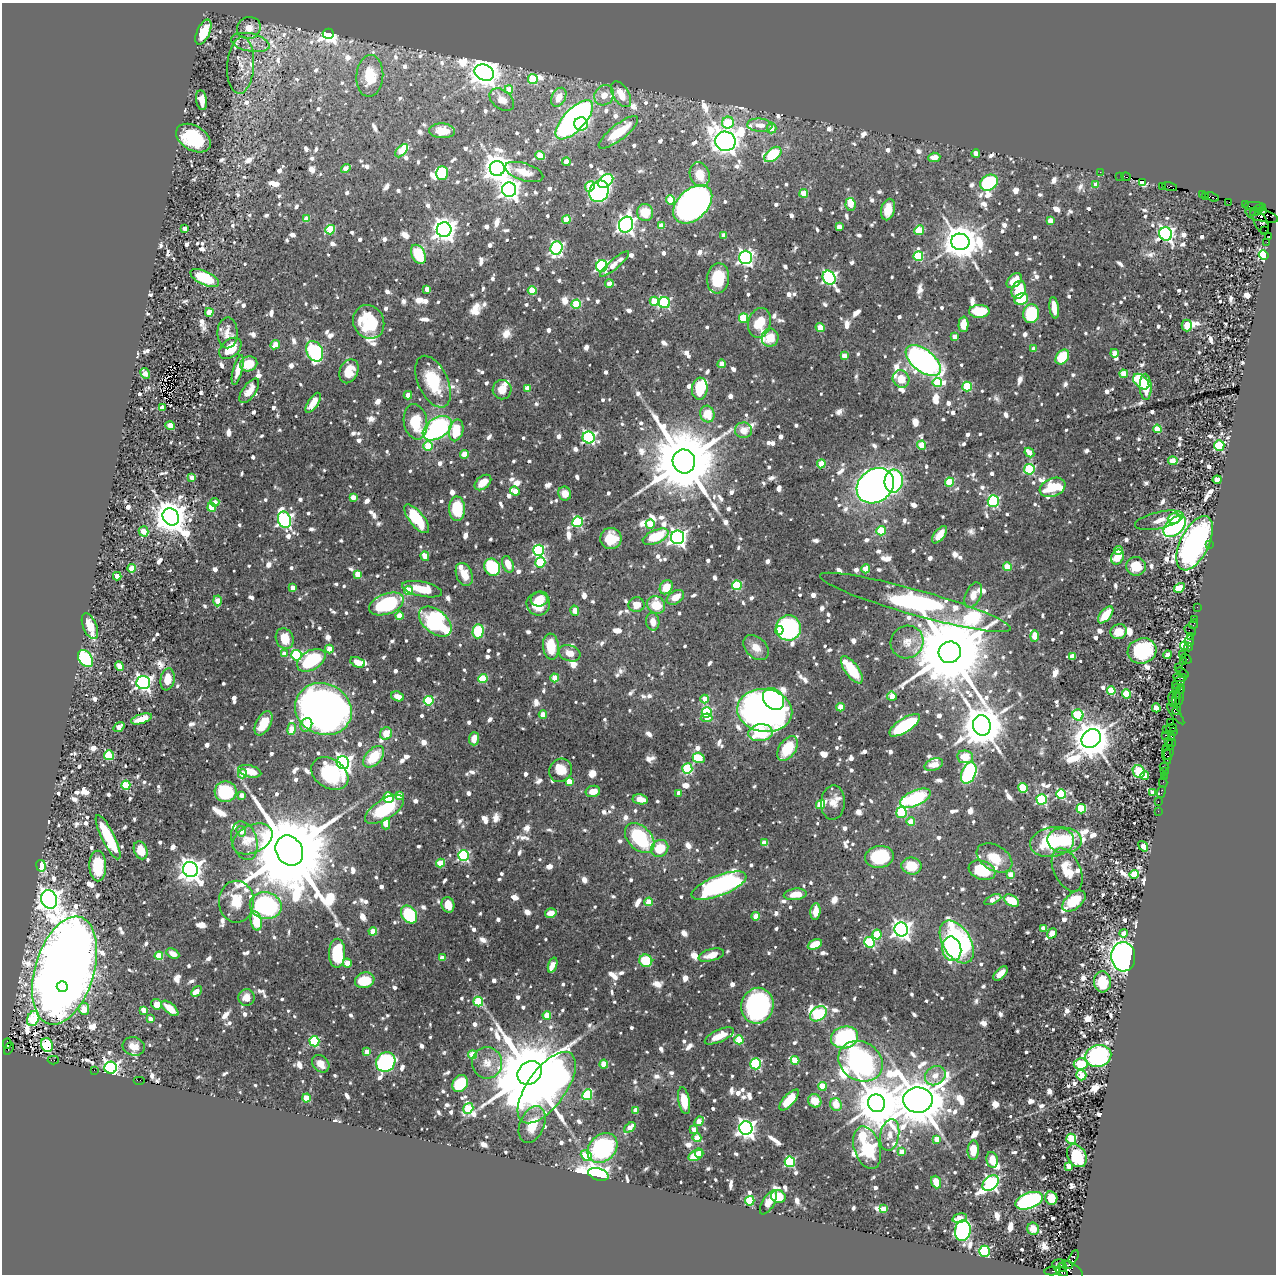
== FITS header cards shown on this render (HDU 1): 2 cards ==
NAXIS1  =                 1274
NAXIS2  =                 1272

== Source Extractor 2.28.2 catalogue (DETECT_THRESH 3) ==
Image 1274 x 1272 px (HDU 1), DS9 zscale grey, 1 PNG px = 1 image px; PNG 1278 x 1276 px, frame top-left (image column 1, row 1272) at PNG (2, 3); each listed source drawn as its Kron ellipse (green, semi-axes under 4 px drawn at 4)
Background 0.935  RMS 0.015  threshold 0.0444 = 3 sigma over >= 5 px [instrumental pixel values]
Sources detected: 1735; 1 with non-positive FLUX_AUTO (blend fragments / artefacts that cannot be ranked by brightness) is neither listed nor drawn; of the other 1734, the 500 brightest by FLUX_AUTO listed and drawn (1234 fainter detections omitted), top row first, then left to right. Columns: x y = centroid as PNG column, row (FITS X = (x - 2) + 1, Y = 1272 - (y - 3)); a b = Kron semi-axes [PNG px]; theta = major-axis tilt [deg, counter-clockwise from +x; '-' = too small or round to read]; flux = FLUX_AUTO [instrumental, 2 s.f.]
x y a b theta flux
249 28 12 10 28 12
203 32 13 6 65 28
328 34 5 5 - 460
250 42 19 9 -12 12
241 65 28 13 86 18
484 73 10 7 -26 1700
370 76 21 13 86 36
533 79 5 4 - 40
509 90 4 4 - 25
621 94 14 8 -59 22
604 95 11 9 52 14
559 97 10 7 62 16
202 100 10 5 -81 11
502 100 14 9 -39 12
574 120 25 11 47 550
728 123 6 6 - 42
581 124 7 6 - 47
760 125 13 6 -4 11
772 128 5 5 - 12
442 131 13 7 -3 17
618 132 24 7 38 51
193 138 19 12 -31 72
725 141 10 9 - 1600
402 151 8 4 46 40
773 154 10 6 39 61
976 154 4 4 - 12
540 156 5 4 - 30
934 157 6 4 5 12
566 162 4 4 - 12
346 168 5 4 - 14
497 168 7 7 - 1500
524 172 20 8 -17 19
1100 172 2 2 - 12
442 173 7 6 - 61
700 175 12 9 -73 23
1120 176 2 2 - 19
1126 177 5 2 - 49
605 181 8 6 34 110
1143 182 4 3 - 41
989 183 9 7 31 89
1096 185 4 4 - 12
590 186 5 4 - 30
1163 186 2 2 - 64
1170 187 7 3 -15 360
509 190 7 7 - 730
599 191 11 9 62 290
804 193 4 4 - 23
1202 194 2 2 - 21
1206 196 2 2 - 22
1212 197 7 3 -18 81
671 200 4 4 - 32
1229 202 2 2 - 35
693 204 23 15 44 760
850 204 6 5 - 22
1245 204 2 2 - 63
1255 206 11 3 -1 290
888 209 11 6 76 19
1257 210 7 3 37 460
1262 211 3 2 - 130
645 213 8 8 - 25
1262 215 17 6 -15 1400
306 219 4 4 - 20
566 220 4 4 - 29
1050 221 4 4 - 20
1261 223 11 6 -64 1200
626 225 8 7 - 450
661 225 4 4 - 13
839 227 4 4 - 12
185 228 4 4 - 14
330 230 5 4 - 52
444 230 7 7 - 1000
919 230 5 4 - 33
1265 230 2 2 - 72
1166 234 7 6 - 350
723 235 4 4 - 11
1269 237 4 3 - 210
960 242 9 8 - 2900
1267 242 2 2 - 30
557 248 7 6 - 210
418 254 10 6 -63 61
1264 255 5 4 - 110
918 256 5 5 - 65
745 257 6 6 - 320
614 264 19 5 40 15
602 266 6 5 - 180
205 278 15 7 -26 58
718 278 15 11 82 42
829 278 7 6 - 240
1014 281 9 6 45 19
609 284 4 4 - 13
427 289 4 4 - 11
532 290 4 4 - 31
1019 290 9 6 67 32
1021 299 7 5 22 51
654 301 4 4 - 34
664 303 5 5 - 110
576 304 5 4 - 55
1054 308 11 4 -82 15
979 311 10 6 1 40
209 312 4 4 - 26
1031 314 9 8 - 67
743 318 4 4 - 51
369 322 17 15 -63 55
759 323 15 11 76 34
964 324 8 5 88 16
1187 325 6 5 - 15
820 327 4 4 - 21
228 333 15 10 89 11
954 336 4 4 - 11
770 338 9 8 - 20
275 345 5 4 - 16
230 348 13 8 42 29
1034 349 4 4 - 11
315 351 11 8 -63 170
1114 353 4 4 - 11
844 356 4 4 - 14
1062 357 8 6 53 50
923 361 20 11 -38 420
249 364 9 7 20 27
722 364 4 4 - 15
238 370 15 4 75 11
349 371 12 9 65 20
145 373 6 4 -60 24
1124 374 4 4 - 23
901 379 9 8 - 16
433 382 28 15 -65 48
1141 382 9 6 -42 49
937 383 5 4 - 38
967 387 5 4 - 70
1146 387 13 6 -88 30
527 388 4 4 - 16
700 389 11 8 84 36
502 390 9 9 - 11
249 391 14 6 55 13
408 395 4 4 - 16
313 403 11 5 57 14
162 407 4 4 - 11
707 414 8 7 - 24
415 422 18 11 -80 38
170 426 5 4 - 26
437 428 16 10 33 210
1157 429 4 4 - 32
456 430 11 7 76 33
743 430 8 8 - 13
589 437 6 6 - 200
922 445 4 4 - 28
428 446 5 4 - 37
1219 446 5 5 - 93
1029 452 5 4 - 12
464 454 4 4 - 23
684 461 12 11 - 16000
1173 461 5 4 - 23
821 464 4 4 - 31
1029 469 5 5 - 75
192 478 4 4 - 19
1217 480 4 4 - 16
894 481 11 9 83 120
949 482 4 4 - 46
483 483 9 6 40 16
875 486 20 16 38 840
1053 487 13 9 22 34
515 491 5 4 - 15
565 494 7 6 - 12
353 497 4 4 - 12
993 501 5 5 - 140
215 502 4 4 - 11
212 507 4 4 - 33
457 509 12 8 -89 53
171 517 9 8 - 2500
1174 518 6 5 - 21
417 519 17 7 -51 63
284 520 8 6 -68 300
1159 520 25 8 12 13
577 522 5 5 - 120
650 524 5 4 - 28
1175 526 13 8 41 150
144 531 5 5 - 22
881 531 4 4 - 43
940 535 10 5 52 14
656 537 14 6 23 45
677 537 6 6 - 450
611 538 11 10 - 27
1195 543 29 14 64 480
1209 544 3 2 - 17
539 550 5 5 - 150
1118 550 4 4 - 17
425 556 5 4 - 17
1117 557 8 6 64 20
540 562 5 5 - 67
508 564 8 5 -70 16
1136 566 10 9 - 26
492 567 9 7 -61 82
1007 567 4 4 - 32
132 568 4 4 - 25
866 569 5 4 - 25
357 574 4 4 - 23
464 574 12 8 -68 16
117 576 4 4 - 14
737 585 5 5 - 68
666 587 7 6 - 21
293 588 4 4 - 15
1179 588 6 4 33 38
422 589 20 7 -11 30
408 591 4 4 - 45
973 595 13 7 65 13
675 597 9 6 34 15
539 599 9 7 16 14
217 601 5 4 - 19
915 602 99 12 -16 410
386 604 18 10 21 98
538 604 12 11 - 25
636 605 8 7 - 14
656 605 9 8 - 32
1197 607 2 2 - 41
575 611 5 4 - 17
1106 615 10 5 50 24
399 616 4 4 - 21
1194 619 2 2 - 66
435 622 19 11 -40 130
653 622 9 6 -80 12
1193 624 5 2 - 110
90 626 14 7 -67 16
788 628 13 12 - 240
779 630 4 4 - 12
478 631 7 5 87 51
1190 631 6 2 -34 310
1119 632 8 7 - 16
1034 636 6 4 90 18
1190 636 4 3 - 150
285 639 10 8 -64 21
1189 641 5 3 - 160
907 642 17 16 - 16
1184 646 4 3 - 130
551 647 13 8 -84 31
756 647 14 10 -42 13
1188 647 4 3 - 110
329 649 4 4 - 20
1142 651 14 12 18 87
950 652 11 10 - 20000
570 653 11 8 -18 12
284 654 4 4 - 12
1183 654 3 3 - 180
296 655 5 5 - 90
1168 655 4 4 - 11
1072 656 4 4 - 14
85 659 9 6 -55 120
1186 659 6 3 -36 180
311 660 15 9 30 94
358 662 7 5 -25 14
1184 662 2 2 - 53
119 666 5 4 - 18
1178 667 2 2 - 39
852 670 16 6 -54 46
1182 673 7 3 -36 170
555 678 4 4 - 23
1180 678 7 3 -8 540
168 679 11 7 80 19
483 679 4 4 - 45
1179 682 7 5 40 790
143 683 7 6 - 380
1177 688 4 3 - 91
1181 689 5 3 - 270
1111 691 4 4 - 37
1127 694 4 4 - 41
1176 694 2 2 - 120
398 696 6 4 -20 11
892 696 5 4 - 19
1180 696 11 3 79 620
705 699 4 4 - 23
774 699 12 9 -47 200
1173 699 8 4 -84 600
1176 699 6 2 80 570
429 701 5 4 - 84
840 707 4 4 - 23
1156 708 4 4 - 11
323 709 29 25 -26 880
765 711 27 21 -8 750
1177 711 4 3 - 370
707 712 5 5 - 100
1176 714 12 4 -51 470
543 715 4 4 - 23
1078 715 6 5 - 74
707 718 6 4 6 14
141 719 11 4 18 19
1171 722 2 2 - 120
263 723 13 7 62 27
306 725 7 5 60 13
905 725 18 7 33 87
982 725 10 9 - 4400
119 727 6 4 36 16
1171 728 5 2 - 160
291 729 6 4 81 23
1166 729 4 2 - 210
1173 731 3 3 - 140
386 733 6 5 - 16
760 733 12 8 7 84
1165 735 3 2 - 290
1172 737 3 2 - 110
474 739 6 5 - 13
1091 739 10 8 41 3100
1168 742 2 2 - 130
1170 745 7 3 41 260
787 748 14 8 55 37
1169 752 7 3 64 250
109 755 5 5 - 54
1167 755 9 4 -79 540
374 757 13 7 48 40
965 757 8 6 -6 21
699 758 6 5 - 48
343 763 7 6 - 450
934 765 9 6 20 11
1164 767 4 3 - 33
687 769 5 5 - 83
561 770 12 11 - 16
250 771 12 6 -15 20
1139 771 6 6 - 42
1165 771 4 3 - 200
242 773 5 4 - 18
969 773 11 7 66 130
330 774 20 14 -33 87
1145 776 4 4 - 20
1164 776 2 2 - 28
569 781 4 4 - 25
1163 783 5 2 - 74
126 785 4 4 - 50
1023 788 5 4 - 65
593 791 7 5 12 14
226 792 11 10 - 77
1153 792 4 4 - 14
1161 792 6 3 68 37
679 793 4 4 - 14
1061 794 5 5 - 100
241 795 4 4 - 12
399 795 4 4 - 15
388 797 5 5 - 38
915 798 16 7 23 110
640 799 7 5 -10 13
1042 799 5 5 - 110
1158 802 2 2 - 17
833 803 17 12 87 11
820 805 4 4 - 38
385 809 22 10 32 64
1081 809 5 4 - 58
1158 811 2 2 - 33
901 812 5 5 - 67
911 822 4 4 - 23
386 824 6 4 -89 28
241 831 5 4 - 13
108 837 24 6 -64 85
640 838 17 11 -46 96
252 839 21 14 26 21
1064 840 17 12 -2 52
244 841 20 12 -74 17
1052 842 22 15 8 73
764 843 4 4 - 23
1143 846 6 4 -53 18
660 848 9 8 - 30
141 850 9 6 -68 19
289 851 16 13 -59 30000
463 855 5 5 - 130
879 857 14 11 9 68
995 858 19 12 -32 23
440 863 4 4 - 32
41 866 6 4 -82 79
98 866 15 8 -89 35
911 866 10 8 -6 31
190 869 8 7 - 1000
982 870 14 9 -20 43
1067 870 23 13 -65 25
1011 874 4 4 - 19
1134 874 5 4 - 38
719 886 29 10 21 280
795 894 11 5 7 18
49 899 9 7 -72 1200
993 900 9 4 23 10
1012 901 8 5 -31 25
1074 901 13 8 39 31
236 902 21 17 -89 29
648 902 4 4 - 26
448 905 8 6 -75 13
266 906 16 13 -11 190
815 911 8 5 84 12
551 913 6 5 - 12
409 915 10 7 -54 86
756 916 4 4 - 22
256 921 10 5 -78 37
1043 928 4 4 - 13
901 929 7 7 - 600
373 931 4 4 - 26
1052 933 5 4 - 11
1123 933 4 4 - 11
877 935 5 4 - 44
869 942 5 5 - 97
957 942 23 14 -59 190
815 944 7 4 25 28
952 949 12 9 -78 110
173 953 7 4 -26 11
337 953 14 8 88 65
711 955 13 6 16 16
159 956 4 4 - 39
1123 957 15 12 -87 480
442 958 4 4 - 13
646 961 6 6 - 48
347 963 4 4 - 17
553 965 8 4 72 23
64 970 56 29 73 3100
1001 973 9 5 44 11
365 980 10 7 17 33
1102 982 10 8 -85 32
62 987 5 5 - 98
196 991 6 4 46 11
247 998 8 8 - 13
478 1001 5 5 - 56
157 1004 5 5 - 12
757 1006 18 16 78 280
170 1008 10 5 -40 22
84 1009 6 5 - 21
143 1010 4 4 - 15
818 1014 9 6 36 57
547 1015 4 4 - 30
33 1018 8 6 65 68
150 1019 4 4 - 13
719 1036 16 6 24 21
845 1037 14 11 13 110
739 1040 4 4 - 40
314 1041 5 5 - 89
7 1044 5 3 - 93
47 1045 7 6 - 27
134 1046 11 9 -15 12
9 1048 6 3 63 96
367 1052 4 4 - 18
473 1055 4 4 - 31
1098 1056 13 11 14 270
53 1060 5 2 - 390
795 1060 4 4 - 33
860 1061 23 19 -31 520
386 1062 10 9 - 190
487 1063 16 15 - 15
321 1064 10 7 -47 11
604 1064 4 4 - 32
756 1064 5 5 - 120
1081 1064 7 6 - 37
110 1068 6 6 - 380
94 1070 2 2 - 35
530 1073 13 11 40 20000
1081 1075 5 5 - 36
935 1076 11 9 37 12
139 1080 6 2 0 250
460 1084 9 7 53 51
822 1086 4 4 - 33
547 1088 42 19 54 430
587 1095 5 5 - 84
306 1098 4 4 - 30
789 1100 13 5 48 35
918 1100 15 12 3 7100
684 1101 13 5 -80 24
815 1101 7 6 - 19
877 1103 9 8 - 4900
836 1104 7 6 - 19
468 1108 6 4 57 54
636 1110 4 4 - 18
699 1121 5 4 - 20
532 1124 19 12 67 26
630 1127 6 4 37 14
746 1128 7 6 - 590
694 1129 4 4 - 11
890 1135 16 9 79 11
697 1138 4 4 - 25
937 1139 4 4 - 17
1071 1139 5 5 - 49
602 1148 16 13 43 140
867 1148 22 13 -72 360
973 1150 10 5 87 21
902 1152 4 4 - 15
699 1153 5 4 - 13
696 1155 8 5 26 24
586 1156 6 4 -42 25
1077 1156 12 9 -59 59
992 1160 8 5 -78 17
790 1162 5 5 - 110
1069 1166 4 4 - 13
598 1174 10 6 -16 500
936 1182 6 5 - 19
991 1183 9 6 42 300
778 1197 7 6 - 36
1051 1198 7 6 - 19
750 1201 5 4 - 59
1029 1201 14 7 21 230
768 1202 13 6 59 18
883 1209 4 4 - 18
960 1218 7 4 13 21
1033 1229 6 6 - 14
963 1231 10 8 81 230
985 1251 5 5 - 120
1074 1257 7 4 62 720
1068 1265 4 3 - 710
1062 1267 5 2 - 390
1067 1270 17 8 -26 740
1053 1271 8 3 7 270
1062 1272 7 4 -37 640
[1234 fainter detections neither listed nor drawn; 1 non-positive-flux detection neither listed nor drawn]